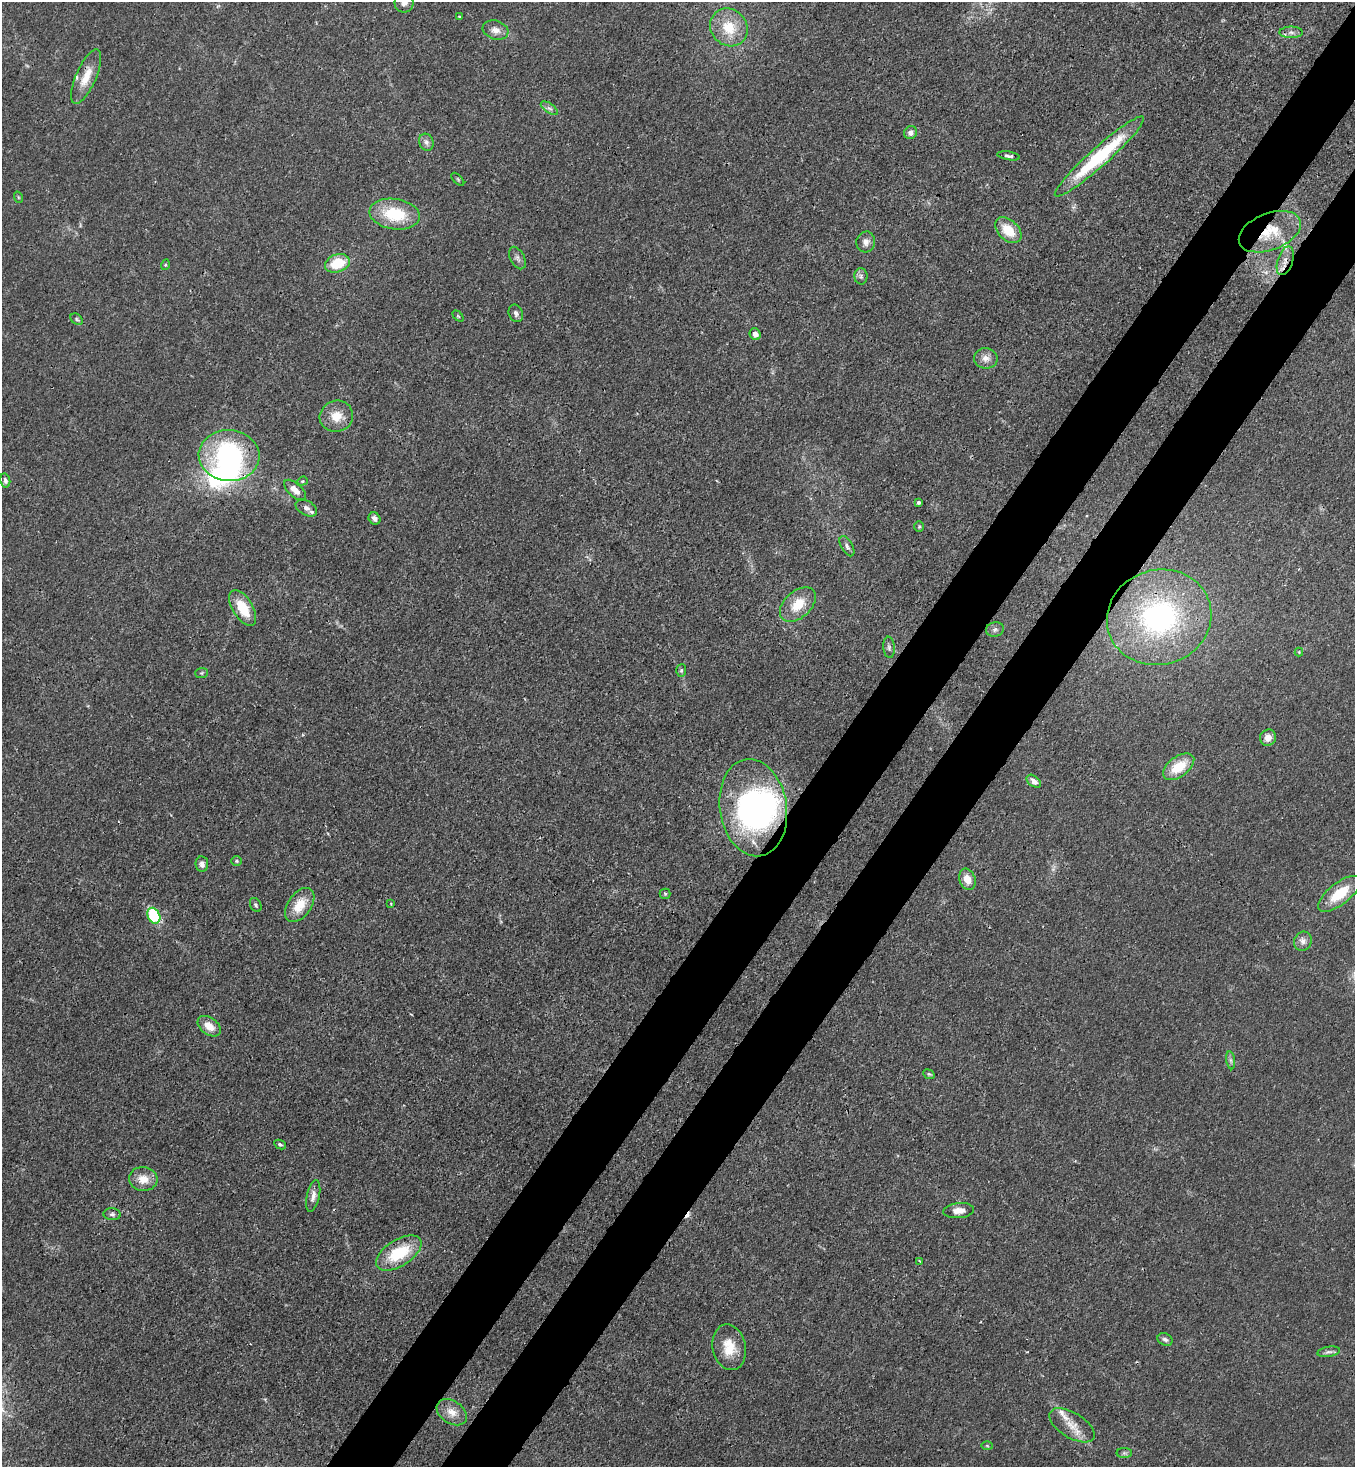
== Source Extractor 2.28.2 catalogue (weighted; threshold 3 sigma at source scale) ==
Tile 10 of 4 x 4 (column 2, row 3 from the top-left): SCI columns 1580-2932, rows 1525-2989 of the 6004 x 5981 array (HDU 1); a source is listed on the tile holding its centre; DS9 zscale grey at full resolution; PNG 1357 x 1469 px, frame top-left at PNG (2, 2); each listed source drawn as its Kron ellipse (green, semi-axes under 4 px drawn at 4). Shown black and unused: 9% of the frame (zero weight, under 3 of 4 exposures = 7% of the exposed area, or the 3 px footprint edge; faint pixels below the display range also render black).
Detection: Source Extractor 2.28.2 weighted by HDU 2 'WHT'; one run over the whole footprint, this tile lists its part. Background 0.0199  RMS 0.0026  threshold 0.0119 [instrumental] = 3 sigma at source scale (4.5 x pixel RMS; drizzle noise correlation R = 1.50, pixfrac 1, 0.05/0.05 arcsec/px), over >= 5 px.
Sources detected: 83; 1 too faint to see at this stretch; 2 inside a brighter object's white glare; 1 cosmic-ray / hot-pixel residue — neither listed nor drawn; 3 inside a brighter listed object's ellipse — not listed separately; the other 76 listed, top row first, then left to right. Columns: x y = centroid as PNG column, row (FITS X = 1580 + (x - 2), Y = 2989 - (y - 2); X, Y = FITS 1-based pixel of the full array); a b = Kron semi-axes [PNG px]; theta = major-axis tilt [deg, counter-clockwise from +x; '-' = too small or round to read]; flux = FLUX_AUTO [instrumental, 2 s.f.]
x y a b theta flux
404 3 10 9 - 1.3
459 16 3 3 - 0.23
729 27 20 17 -48 8.1
496 30 13 9 -17 2
1291 32 11 6 0 1.2
86 77 29 10 66 5.2
549 108 10 4 -34 0.88
911 133 7 6 - 1.2
426 142 9 7 -64 1.1
1009 156 11 4 -9 0.73
1099 157 59 9 42 25
458 179 8 3 -45 0.34
18 197 6 3 -72 0.3
395 214 25 15 -8 12
1008 230 15 10 -44 6.5
1270 232 32 18 21 9.6
866 242 10 9 - 1.5
517 258 12 7 -62 1.1
1285 261 15 7 72 2.1
337 263 13 9 17 8.1
165 265 5 3 - 0.25
861 276 8 6 -89 0.79
516 313 9 7 -68 0.95
458 316 6 4 -45 0.33
77 319 6 5 - 0.48
755 334 6 5 - 1.5
986 358 12 10 -8 2
336 416 17 15 16 4.6
229 456 30 25 -5 41
5 480 7 5 -77 0.77
302 481 5 4 - 0.34
295 490 13 6 -42 2.5
918 502 4 4 - 0.74
306 508 12 7 -31 1.3
374 518 6 5 - 1.1
919 527 5 5 - 0.39
847 546 11 5 -60 0.93
798 605 21 13 42 6.7
243 608 20 10 -59 7.5
1159 617 52 47 17 58
995 629 9 7 11 0.91
889 647 11 5 -85 0.83
1299 652 4 4 - 0.25
681 670 6 5 - 0.51
201 673 6 5 - 0.45
1268 738 8 7 - 2.2
1179 767 18 10 36 7.5
1034 781 8 5 -38 1.5
753 808 49 33 -81 72
237 861 5 5 - 0.4
202 864 8 6 -83 1.1
967 879 11 8 -70 3.1
665 894 5 5 - 0.4
1339 894 26 11 38 8.6
391 903 3 3 - 0.27
256 905 7 5 -62 0.58
300 905 19 11 55 5.8
154 916 8 6 -64 15
1303 941 10 8 63 1.5
209 1026 13 8 -36 3.5
1231 1060 9 4 -81 0.68
929 1074 6 4 -22 0.38
280 1144 6 4 -25 0.52
143 1179 14 12 -5 3.9
313 1196 16 6 77 1.6
959 1211 15 7 5 2.6
112 1214 8 6 -7 0.74
399 1253 25 13 32 12
920 1261 4 3 - 0.29
1165 1339 8 6 -25 0.93
729 1347 23 16 -78 6.1
1329 1352 11 5 9 0.89
452 1412 16 11 -34 3
1072 1425 25 12 -31 4.7
987 1446 6 4 -2 0.3
1124 1453 8 5 0 0.52
Overlapping masked pixels (flux is a lower limit): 5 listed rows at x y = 1291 32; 86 77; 1099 157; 1270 232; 1285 261
Isophote crosses this tile's border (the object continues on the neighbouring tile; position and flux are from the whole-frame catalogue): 1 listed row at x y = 404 3